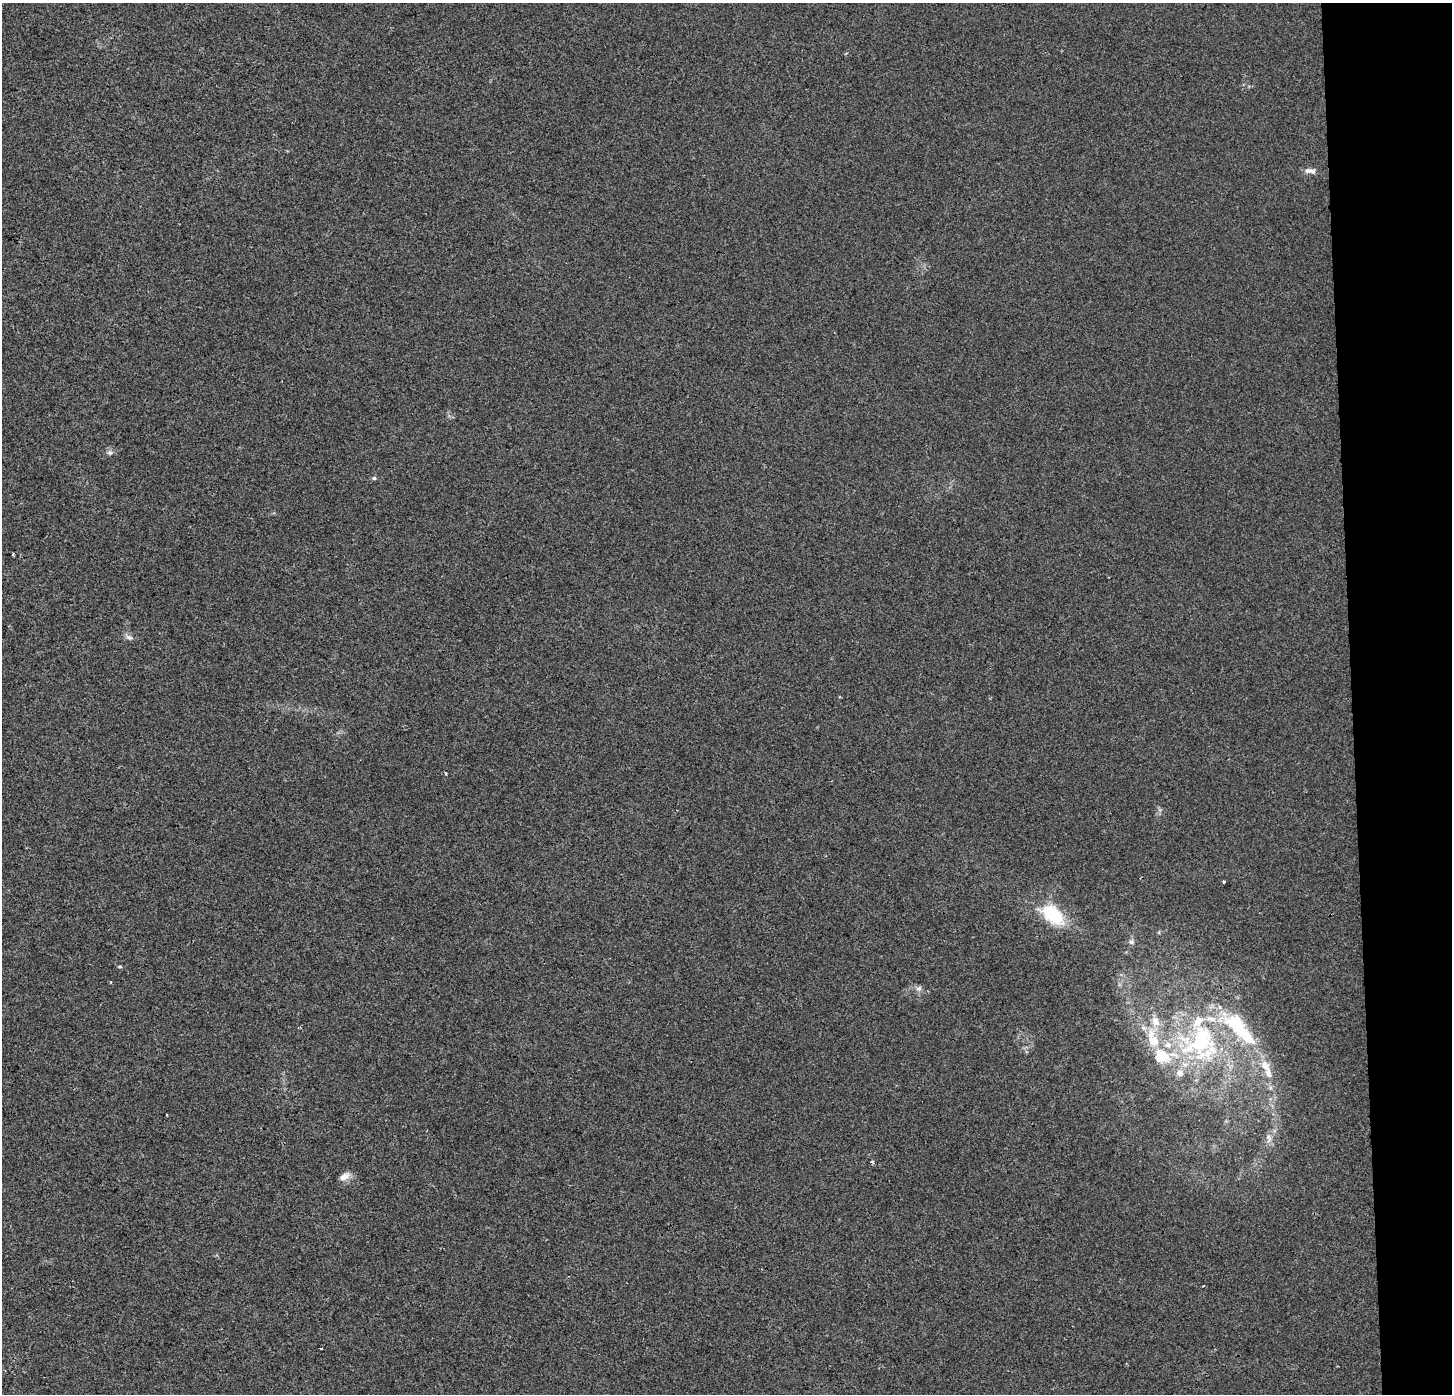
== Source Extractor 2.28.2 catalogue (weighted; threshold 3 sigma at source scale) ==
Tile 6 of 3 x 3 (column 3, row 2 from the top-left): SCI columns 2947-4396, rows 1393-2784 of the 4444 x 4184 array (HDU 1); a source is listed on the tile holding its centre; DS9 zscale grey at full resolution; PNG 1454 x 1396 px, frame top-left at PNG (2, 3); no overlay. Shown black and unused: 7% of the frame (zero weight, under 2 of 3 exposures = <1% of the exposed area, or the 3 px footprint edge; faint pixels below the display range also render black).
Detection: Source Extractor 2.28.2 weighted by HDU 2 'WHT'; one run over the whole footprint, this tile lists its part. Background 0.00431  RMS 0.0046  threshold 0.0206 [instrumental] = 3 sigma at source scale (4.5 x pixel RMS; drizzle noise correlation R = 1.50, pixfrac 1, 0.0396/0.0396 arcsec/px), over >= 5 px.
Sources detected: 29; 1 inside a brighter object's white glare — not listed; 8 inside a brighter listed object's ellipse — not listed separately; the other 20 listed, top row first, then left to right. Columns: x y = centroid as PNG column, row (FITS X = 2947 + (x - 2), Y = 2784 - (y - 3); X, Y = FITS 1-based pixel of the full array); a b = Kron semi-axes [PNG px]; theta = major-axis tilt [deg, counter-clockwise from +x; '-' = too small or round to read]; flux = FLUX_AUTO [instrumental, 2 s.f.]
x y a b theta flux
1310 171 15 6 -4 2.5
110 452 8 5 5 1.2
374 478 6 4 -1 0.85
13 554 3 2 - 0.49
129 637 11 6 -22 1.6
446 774 4 3 - 0.41
1224 882 3 3 - 0.82
1052 914 28 16 -41 23
1131 942 6 6 - 1.1
120 966 6 4 5 0.6
111 982 3 2 - 0.7
919 988 9 7 36 1.5
1155 1021 16 11 -74 5.4
1201 1040 52 33 51 64
1153 1041 16 13 -40 8.3
1265 1066 15 11 -55 5.7
1269 1138 12 7 -84 2.5
872 1162 4 3 - 0.95
344 1177 15 8 25 3
1203 1286 3 2 - 0.29